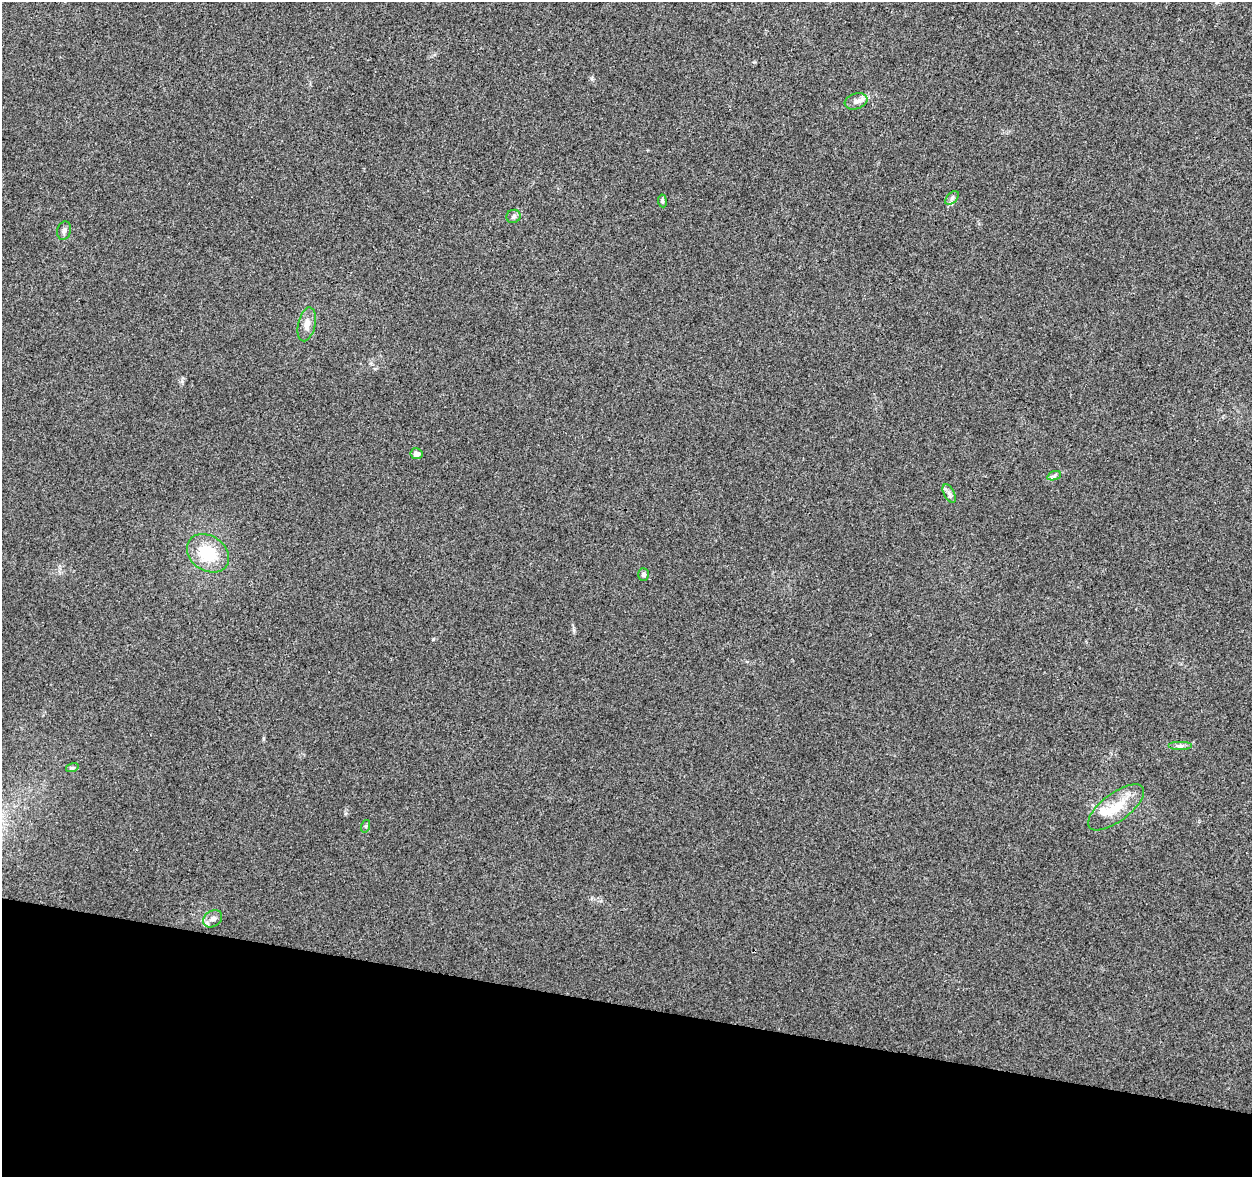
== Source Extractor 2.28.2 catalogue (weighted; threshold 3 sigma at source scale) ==
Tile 15 of 4 x 4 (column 3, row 4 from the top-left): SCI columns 2503-3752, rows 224-1398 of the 5013 x 5207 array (HDU 1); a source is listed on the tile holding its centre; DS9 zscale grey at full resolution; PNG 1254 x 1179 px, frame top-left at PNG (2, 2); each listed source drawn as its Kron ellipse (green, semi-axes under 4 px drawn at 4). Shown black and unused: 15% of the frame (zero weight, under 3 of 4 exposures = <1% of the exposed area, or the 3 px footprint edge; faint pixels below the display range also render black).
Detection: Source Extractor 2.28.2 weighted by HDU 2 'WHT'; one run over the whole footprint, this tile lists its part. Background 0.00629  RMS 0.0027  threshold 0.0124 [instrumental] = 3 sigma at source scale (4.5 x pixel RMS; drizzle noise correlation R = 1.50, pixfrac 1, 0.0396/0.0396 arcsec/px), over >= 5 px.
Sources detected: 17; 1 inside a brighter listed object's ellipse — not listed separately; the other 16 listed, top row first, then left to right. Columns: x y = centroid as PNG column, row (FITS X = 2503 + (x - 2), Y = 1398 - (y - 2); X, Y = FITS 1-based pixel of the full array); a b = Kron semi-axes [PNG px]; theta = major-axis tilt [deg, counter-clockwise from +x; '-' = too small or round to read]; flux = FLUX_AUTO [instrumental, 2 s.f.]
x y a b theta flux
856 101 11 7 18 1.5
952 198 8 5 46 0.75
662 201 6 4 -82 0.42
513 216 7 6 - 0.71
64 231 9 7 75 0.97
307 324 17 8 77 2.1
417 454 6 5 - 1.4
1054 476 7 4 20 0.54
949 493 10 5 -63 0.82
208 553 22 17 -34 10
644 574 6 5 - 0.8
1180 746 11 4 0 0.8
72 768 6 4 18 0.4
1116 807 33 14 37 6.9
366 826 6 4 72 0.39
213 919 10 8 36 1.6
Unlisted compact peaks at least as high as the median listed source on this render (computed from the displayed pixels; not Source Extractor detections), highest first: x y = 433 639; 574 630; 182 381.